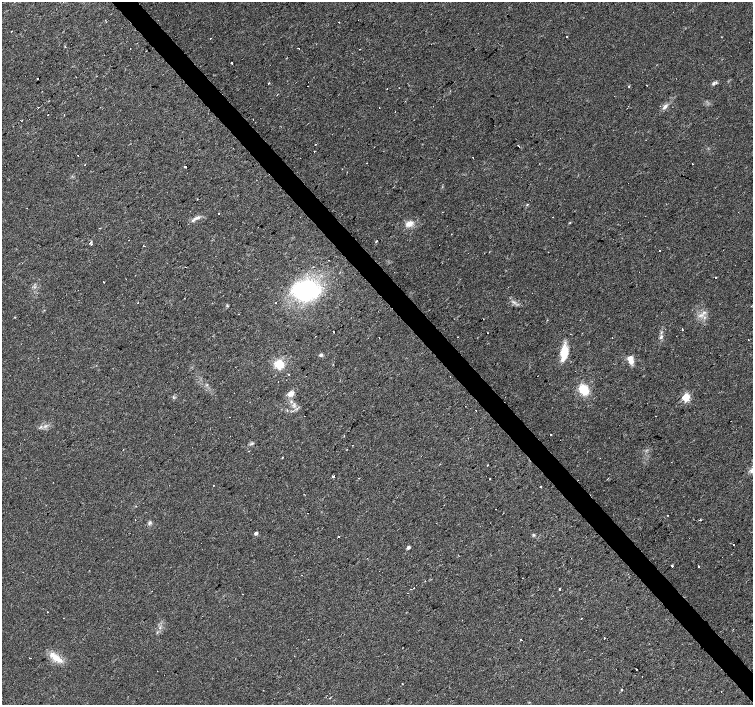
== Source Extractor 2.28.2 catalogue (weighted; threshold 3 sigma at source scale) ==
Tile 6 of 4 x 4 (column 2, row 2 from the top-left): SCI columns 1502-3002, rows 2955-4359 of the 6008 x 5969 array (HDU 1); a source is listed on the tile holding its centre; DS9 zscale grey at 2 x 2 block average (1 PNG px = mean of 2 x 2 image px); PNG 755 x 707 px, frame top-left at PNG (2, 2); no overlay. Shown black and unused: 4% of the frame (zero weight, under 2 of 3 exposures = <1% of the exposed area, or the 3 px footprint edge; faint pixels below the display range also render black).
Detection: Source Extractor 2.28.2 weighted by HDU 2 'WHT'; one run over the whole footprint, this tile lists its part. Background 0.0312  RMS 0.0061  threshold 0.0272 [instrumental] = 3 sigma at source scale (4.5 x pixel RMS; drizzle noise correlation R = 1.50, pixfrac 1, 0.0396/0.0396 arcsec/px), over >= 5 px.
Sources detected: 123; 22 cosmic-ray / hot-pixel residue — not listed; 4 inside a brighter listed object's ellipse — not listed separately; the other 97 listed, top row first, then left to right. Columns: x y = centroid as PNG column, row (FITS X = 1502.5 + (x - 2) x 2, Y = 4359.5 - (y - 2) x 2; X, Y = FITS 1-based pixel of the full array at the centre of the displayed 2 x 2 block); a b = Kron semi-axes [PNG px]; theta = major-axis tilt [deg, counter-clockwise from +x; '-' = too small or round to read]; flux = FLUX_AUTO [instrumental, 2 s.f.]
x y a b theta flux
358 20 2 2 - 0.85
339 22 2 2 - 8.6
11 31 2 2 - 1.1
566 36 2 2 - 3.5
211 38 2 2 - 0.71
65 46 3 2 - 0.67
360 49 2 2 - 2
231 63 2 2 - 3.9
37 78 2 2 - 9.7
269 83 2 2 - 2.5
713 84 6 4 60 2.8
646 85 2 2 - 1.9
629 86 2 2 - 1
379 107 2 2 - 1.2
665 107 7 4 43 5.1
64 114 2 2 - 0.88
48 115 2 2 - 0.75
314 151 2 2 - 1.9
78 155 2 2 - 1.1
473 157 2 2 - 2.9
367 163 2 2 - 0.47
692 163 2 2 - 5.8
185 166 2 2 - 26
342 169 2 2 - 0.43
527 204 3 3 - 1.2
27 208 2 2 - 0.64
218 214 2 2 - 1.6
198 217 8 4 11 4.4
570 222 3 2 - 0.86
409 224 11 6 25 11
376 241 3 2 - 0.85
91 242 4 2 - 1.5
143 245 2 2 - 0.62
659 251 2 2 - 3.4
548 252 2 2 - 0.55
186 267 2 2 - 15
715 277 2 2 - 2
103 282 2 2 - 0.8
306 291 14 10 8 250
138 303 2 2 - 2.1
276 303 2 2 - 1.5
227 306 4 3 - 1.3
704 312 5 3 - 2.6
239 314 2 2 - 0.99
15 317 3 2 - 0.73
547 320 2 2 - 1.1
682 330 2 2 - 1.5
333 331 2 2 - 0.87
661 337 5 3 - 2.5
612 338 2 2 - 0.72
564 353 21 8 82 26
321 355 4 4 - 2.9
630 359 10 6 -74 13
279 364 4 3 - 86
288 374 2 2 - 0.99
278 381 2 2 - 0.89
584 390 9 7 -52 36
291 393 7 5 32 9.4
173 397 3 2 - 1.2
686 397 3 3 - 87
476 410 2 2 - 0.88
45 426 6 3 18 2.9
550 434 2 2 - 1.3
344 436 2 2 - 1.3
252 443 4 3 - 2
352 445 2 2 - 0.58
282 458 2 2 - 1.7
487 465 2 2 - 3
333 477 2 2 - 19
490 479 2 2 - 2.7
213 485 2 2 - 2.8
540 487 2 2 - 3.5
667 515 2 2 - 0.53
135 520 2 2 - 0.56
700 520 3 2 - 1.2
150 523 6 4 47 2.9
256 533 4 3 - 3.5
533 535 4 3 - 1.7
338 536 2 2 - 4.8
733 545 2 2 - 3.5
408 547 2 2 - 7.1
671 566 2 2 - 19
699 567 2 2 - 3.3
425 581 2 2 - 0.55
414 588 2 2 - 0.9
559 589 2 2 - 5
407 593 2 2 - 0.69
48 612 2 2 - 2.3
581 618 2 2 - 1.8
605 638 2 2 - 5
521 640 2 2 - 6.3
56 657 11 8 -29 15
636 669 2 2 - 3.6
157 671 2 2 - 0.4
642 676 2 2 - 0.56
402 684 2 2 - 2.6
622 690 2 2 - 3.1
Diffuse or blended objects may show on this block-average render without a row.